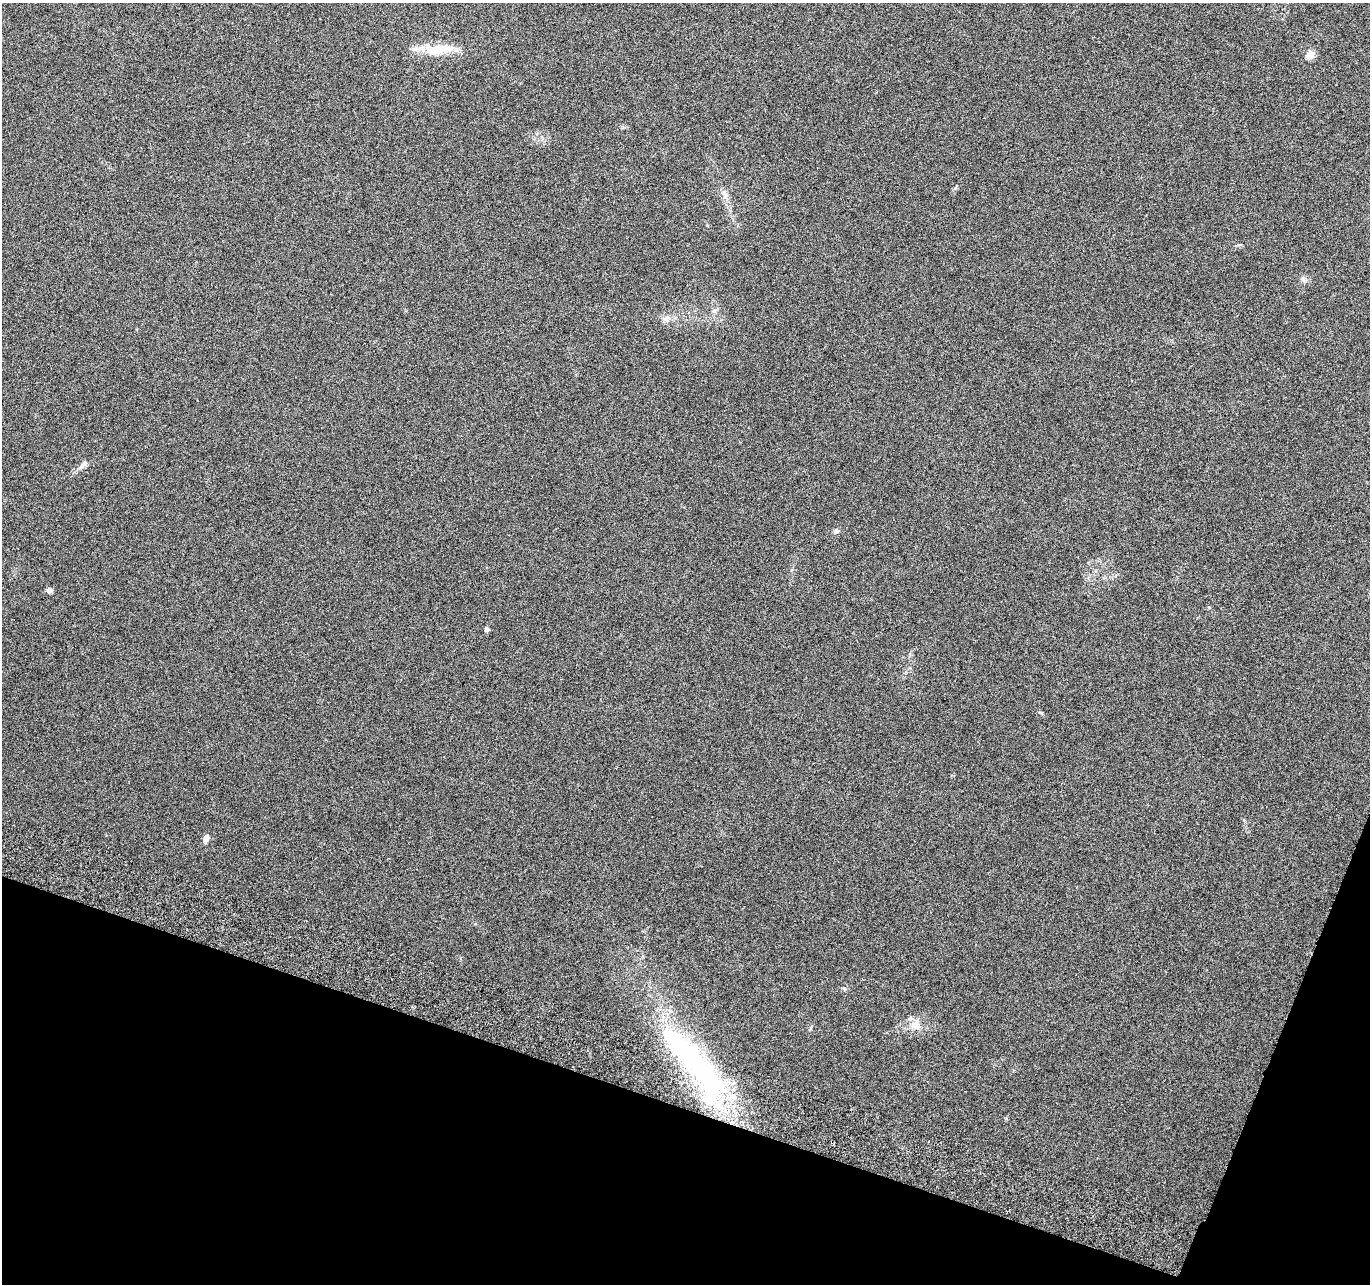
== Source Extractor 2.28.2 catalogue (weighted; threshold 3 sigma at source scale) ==
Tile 15 of 4 x 4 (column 3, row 4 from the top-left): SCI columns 2760-4127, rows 269-1550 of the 5526 x 5730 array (HDU 1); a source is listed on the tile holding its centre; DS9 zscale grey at full resolution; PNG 1372 x 1286 px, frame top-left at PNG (2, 3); no overlay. Shown black and unused: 17% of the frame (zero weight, under 3 of 6 exposures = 3% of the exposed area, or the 3 px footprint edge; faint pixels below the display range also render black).
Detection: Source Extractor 2.28.2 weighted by HDU 2 'WHT'; one run over the whole footprint, this tile lists its part. Background 0.0879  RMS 0.0055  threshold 0.0225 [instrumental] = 3 sigma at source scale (4.09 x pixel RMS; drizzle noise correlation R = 1.36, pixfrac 0.8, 0.0396/0.0396 arcsec/px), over >= 5 px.
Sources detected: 15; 1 inside a brighter listed object's ellipse — not listed separately; the other 14 listed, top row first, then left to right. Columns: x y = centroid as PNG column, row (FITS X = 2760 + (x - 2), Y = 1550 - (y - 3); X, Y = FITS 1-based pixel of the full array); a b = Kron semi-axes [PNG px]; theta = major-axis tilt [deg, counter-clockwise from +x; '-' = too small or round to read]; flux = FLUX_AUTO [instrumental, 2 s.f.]
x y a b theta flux
441 49 46 12 5 15
1310 55 11 9 60 3.4
724 194 12 7 -60 2.5
714 311 6 6 - 1.2
666 318 8 6 44 1.7
83 464 12 6 49 2.1
836 531 7 6 - 1.4
49 590 8 6 -4 1.3
487 629 5 5 - 1.2
1041 713 7 3 -19 0.57
206 838 7 6 - 2.7
844 989 6 5 - 0.88
915 1026 14 10 -30 4.8
701 1071 113 33 -55 110
Overlapping masked pixels (flux is a lower limit): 1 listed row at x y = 701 1071